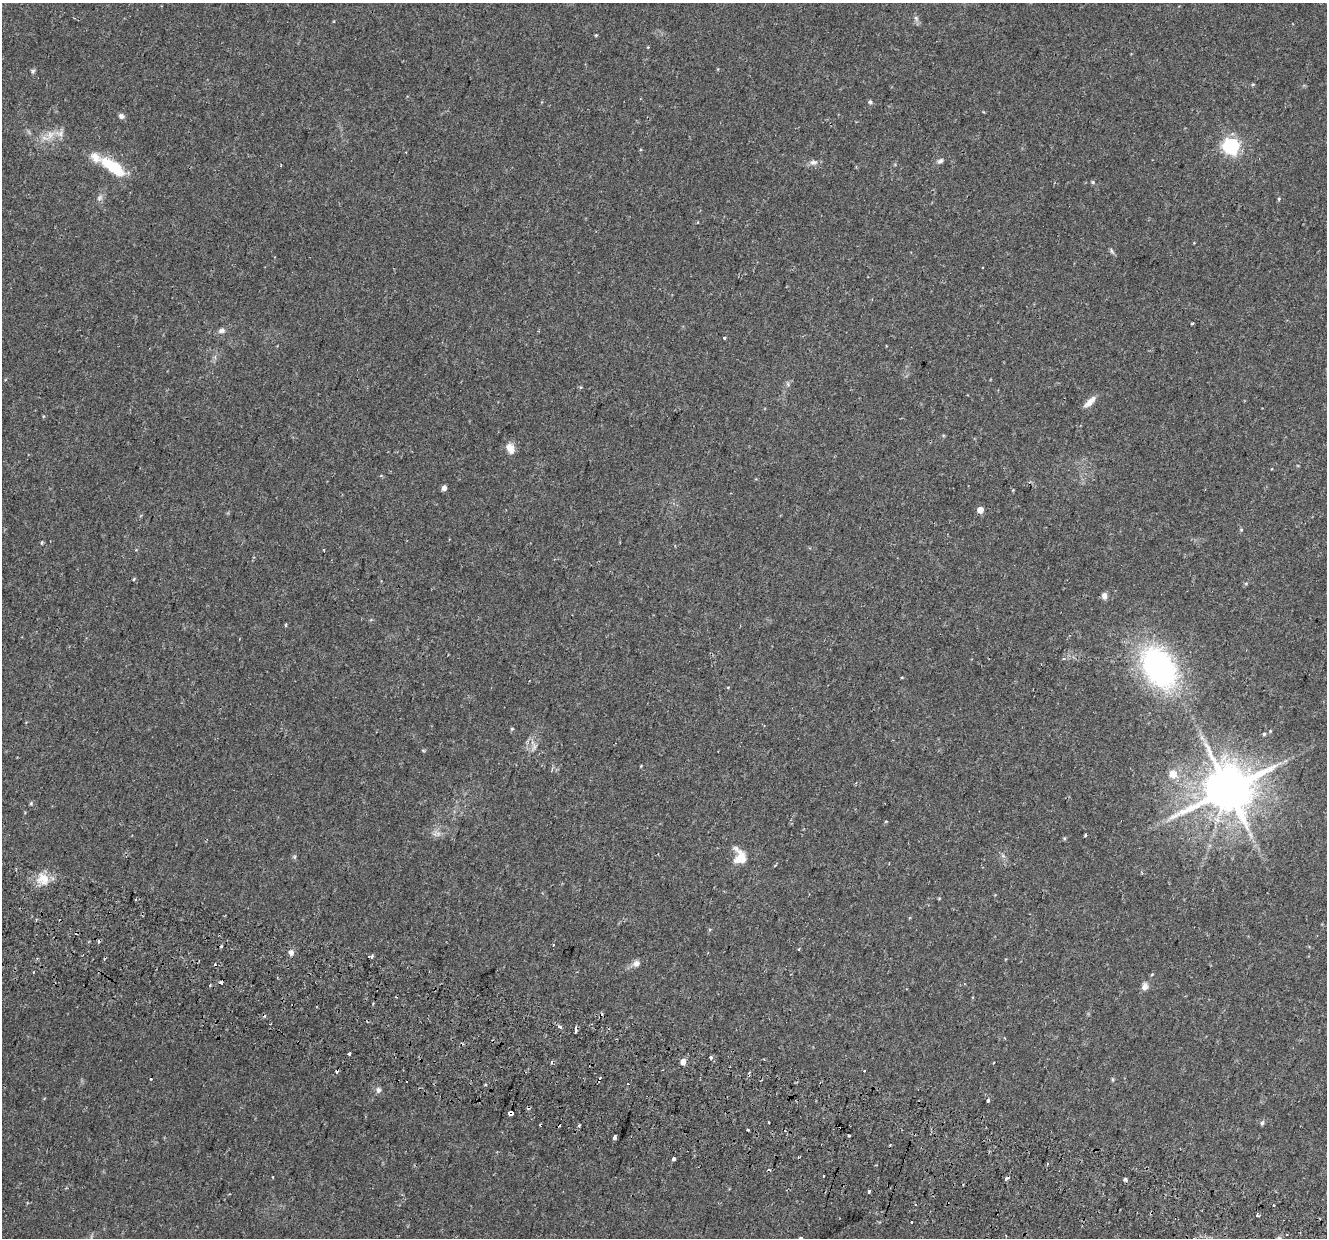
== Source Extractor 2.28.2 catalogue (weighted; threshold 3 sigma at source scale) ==
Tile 6 of 4 x 4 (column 2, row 2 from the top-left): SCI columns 1402-2726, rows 2826-4061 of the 5443 x 5590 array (HDU 1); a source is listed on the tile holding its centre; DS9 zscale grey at full resolution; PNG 1329 x 1240 px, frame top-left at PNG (2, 3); no overlay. Shown black and unused: <1% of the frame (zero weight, under 2 of 3 exposures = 5% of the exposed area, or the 3 px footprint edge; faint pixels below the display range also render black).
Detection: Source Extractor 2.28.2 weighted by HDU 2 'WHT'; one run over the whole footprint, this tile lists its part. Background 0.0371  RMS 0.0039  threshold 0.0178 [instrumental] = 3 sigma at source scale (4.5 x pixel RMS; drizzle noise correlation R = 1.50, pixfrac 1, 0.0396/0.0396 arcsec/px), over >= 5 px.
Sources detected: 108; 1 inside a brighter object's white glare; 22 cosmic-ray / hot-pixel residue — not listed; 2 inside a brighter listed object's ellipse — not listed separately; the other 83 listed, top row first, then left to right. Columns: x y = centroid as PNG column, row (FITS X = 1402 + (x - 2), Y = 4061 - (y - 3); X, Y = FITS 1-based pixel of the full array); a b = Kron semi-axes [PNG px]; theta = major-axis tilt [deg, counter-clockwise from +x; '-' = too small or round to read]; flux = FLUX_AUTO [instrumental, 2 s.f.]
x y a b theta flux
916 18 7 4 -46 0.85
596 35 4 4 - 0.4
33 71 6 5 - 0.69
870 102 6 5 - 0.71
121 116 7 7 - 1.2
50 135 14 9 56 3.7
1231 146 6 6 - 120
940 161 9 5 37 1.1
813 162 11 6 5 1.5
113 167 24 9 -35 20
1093 182 5 4 - 0.53
99 198 9 6 38 1.2
1279 199 5 3 - 0.4
1112 251 8 4 -67 0.74
983 267 2 2 - 0.42
1192 323 4 3 - 0.67
222 331 9 7 8 1.4
724 338 3 3 - 0.58
1090 402 17 6 44 3
510 448 14 9 -69 3.2
444 488 5 4 - 2
980 510 5 4 - 4.3
1241 530 5 4 - 0.45
42 543 6 3 81 0.4
134 579 4 4 - 0.58
1246 583 6 3 19 0.47
1104 596 7 6 - 1.9
286 625 4 3 - 0.55
1063 658 4 3 - 1
1159 667 40 26 -58 85
902 677 4 2 - 0.33
512 729 5 4 - 0.46
1264 734 4 4 - 0.47
534 747 9 6 55 1.3
423 750 5 3 - 0.38
641 766 3 3 - 0.29
1173 774 6 6 - 5.8
1228 789 14 13 - 2000
31 803 5 5 - 0.49
1085 835 3 3 - 1.2
294 857 6 4 71 0.55
740 857 17 12 -69 7.6
775 865 4 3 - 0.36
43 879 17 13 -54 5.6
939 898 4 3 - 0.35
135 900 3 2 - 0.35
291 953 7 7 - 1.3
371 957 4 3 - 0.78
37 958 3 3 - 0.48
636 963 9 8 - 1.8
34 972 3 2 - 0.63
210 985 4 2 - 0.35
1145 987 10 7 71 1.9
560 1027 3 3 - 6.6
576 1030 6 3 81 4.1
1004 1038 3 3 - 0.3
349 1054 3 2 - 0.73
710 1057 4 3 - 0.85
683 1062 4 4 - 3.6
864 1070 3 2 - 0.87
151 1079 3 3 - 1.1
1113 1079 6 4 -89 0.46
407 1082 3 2 - 0.75
378 1090 9 7 -90 1.2
988 1100 4 3 - 3.1
511 1113 5 4 - 15
1262 1123 6 4 74 0.75
579 1126 4 3 - 0.5
748 1130 3 2 - 0.74
849 1135 3 3 - 1.5
614 1137 3 3 - 6.9
890 1145 3 2 - 0.81
674 1159 4 3 - 3.7
1048 1163 3 3 - 0.45
823 1176 3 3 - 1.2
1007 1177 4 3 - 2.4
1125 1179 3 3 - 2.1
869 1191 3 3 - 2.9
915 1204 3 3 - 0.48
1257 1215 4 3 - 1.2
912 1222 3 2 - 0.77
800 1238 4 3 - 0.8
1194 1238 3 2 - 0.34
Overlapping masked pixels (flux is a lower limit): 3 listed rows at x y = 576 1030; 511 1113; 1007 1177
Isophote crosses this tile's border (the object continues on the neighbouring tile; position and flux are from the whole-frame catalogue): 2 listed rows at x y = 800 1238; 1194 1238